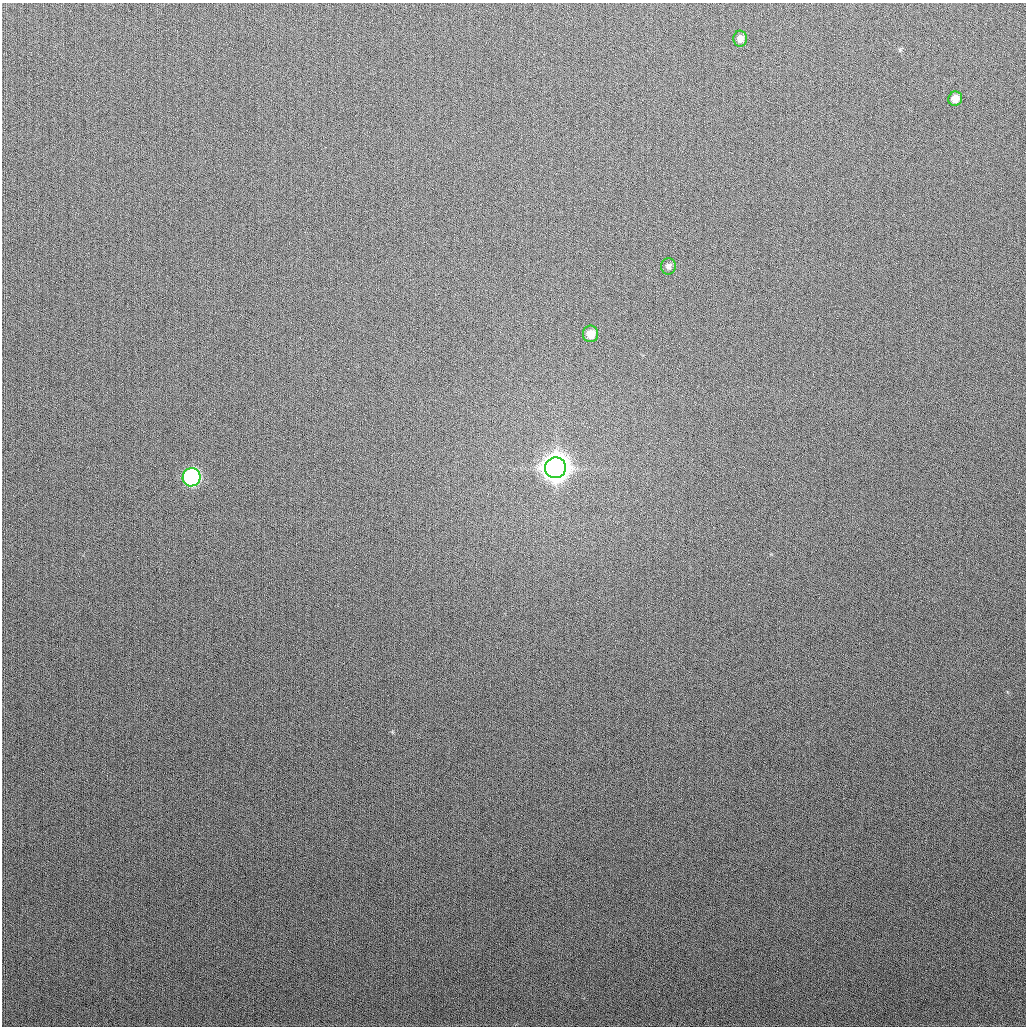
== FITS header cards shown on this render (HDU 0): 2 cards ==
NAXIS1  =                 1024
NAXIS2  =                 1024

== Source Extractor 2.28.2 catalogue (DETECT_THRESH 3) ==
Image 1024 x 1024 px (HDU 0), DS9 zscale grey, 1 PNG px = 1 image px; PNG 1028 x 1028 px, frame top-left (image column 1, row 1024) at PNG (2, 3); each listed source drawn as its Kron ellipse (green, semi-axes under 4 px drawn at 4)
Background 272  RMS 11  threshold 32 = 3 sigma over >= 5 px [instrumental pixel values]
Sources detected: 6; all 6 listed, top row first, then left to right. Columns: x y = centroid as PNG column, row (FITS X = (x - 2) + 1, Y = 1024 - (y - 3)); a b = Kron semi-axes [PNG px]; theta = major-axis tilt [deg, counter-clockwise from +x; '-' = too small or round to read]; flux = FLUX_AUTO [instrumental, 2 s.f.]
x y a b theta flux
740 39 8 7 - 4.4e+03
955 99 7 7 - 7.3e+03
668 266 8 7 - 2.8e+03
591 334 8 7 - 8.6e+03
555 468 10 10 - 1.3e+06
192 477 9 9 - 1.4e+05